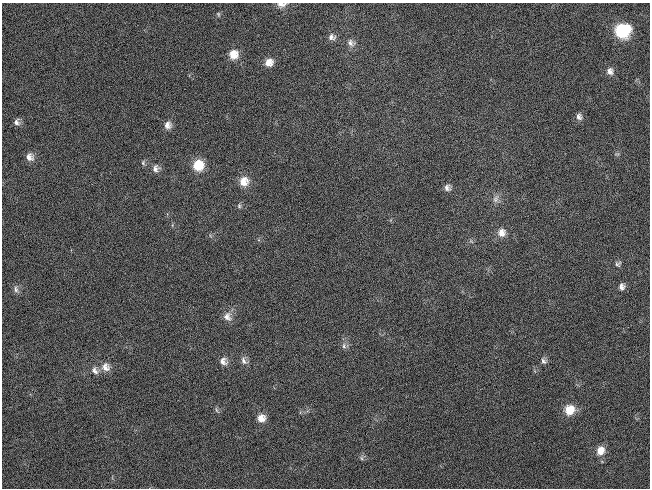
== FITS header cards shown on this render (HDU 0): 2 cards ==
NAXIS1  =                  648 / length of data axis 1
NAXIS2  =                  486 / length of data axis 2

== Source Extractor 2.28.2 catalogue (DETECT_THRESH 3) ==
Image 648 x 486 px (HDU 0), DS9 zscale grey, 1 PNG px = 1 image px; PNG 652 x 490 px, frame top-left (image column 1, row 486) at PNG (2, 3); no overlay
Background 118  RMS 26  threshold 78.8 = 3 sigma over >= 5 px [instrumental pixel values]
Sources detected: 35; all 35 listed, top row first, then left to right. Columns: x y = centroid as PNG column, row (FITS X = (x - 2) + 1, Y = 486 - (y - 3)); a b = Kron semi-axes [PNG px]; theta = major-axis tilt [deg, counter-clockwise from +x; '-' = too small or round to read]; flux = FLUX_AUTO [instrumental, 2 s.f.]
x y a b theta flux
281 4 12 7 1 9700
218 14 7 4 -61 2600
623 31 12 11 - 110000
332 37 11 8 -13 8200
351 43 12 9 -25 9900
233 54 11 11 - 22000
269 62 10 9 - 16000
610 71 9 8 - 8600
579 117 9 7 -78 6800
16 122 9 8 - 7200
168 125 9 9 - 10000
30 157 10 10 - 12000
143 163 7 5 89 3500
198 165 11 10 - 46000
156 168 11 9 62 9300
244 181 12 11 - 21000
447 188 9 8 - 7100
496 199 12 8 70 8700
239 206 7 5 -88 3700
501 233 10 9 - 14000
618 264 8 7 - 4400
622 287 9 7 87 7400
16 289 9 6 -79 6200
227 317 13 11 -55 14000
344 346 9 6 -78 5800
223 361 10 9 - 10000
244 361 12 8 -60 8300
544 361 9 7 -55 5700
105 367 12 11 - 15000
95 371 11 7 -58 8800
216 410 8 4 -81 3100
569 410 11 10 - 30000
261 418 9 9 - 16000
600 451 11 9 67 19000
362 458 6 4 -88 3200
At the frame edge (FLAGS 8, measured only in part): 1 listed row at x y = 281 4